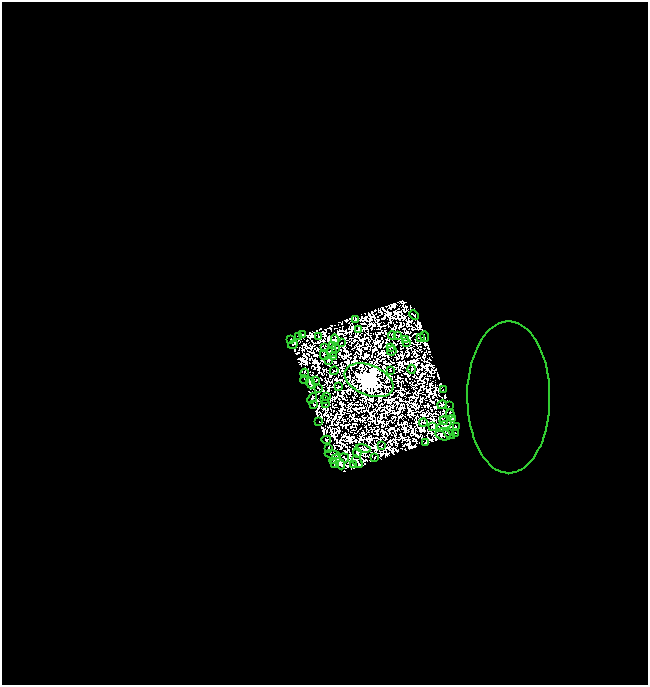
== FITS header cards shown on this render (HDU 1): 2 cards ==
NAXIS1  =                  646
NAXIS2  =                  683

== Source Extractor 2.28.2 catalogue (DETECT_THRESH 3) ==
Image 646 x 683 px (HDU 1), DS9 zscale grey, 1 PNG px = 1 image px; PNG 650 x 687 px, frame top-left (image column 1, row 683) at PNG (2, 2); each listed source drawn as its Kron ellipse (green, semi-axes under 4 px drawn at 4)
Background 0.0143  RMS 4.1e-06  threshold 1.22e-05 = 3 sigma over >= 5 px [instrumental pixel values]
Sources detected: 148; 79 with non-positive FLUX_AUTO (blend fragments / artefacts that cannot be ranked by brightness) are neither listed nor drawn; the other 69 listed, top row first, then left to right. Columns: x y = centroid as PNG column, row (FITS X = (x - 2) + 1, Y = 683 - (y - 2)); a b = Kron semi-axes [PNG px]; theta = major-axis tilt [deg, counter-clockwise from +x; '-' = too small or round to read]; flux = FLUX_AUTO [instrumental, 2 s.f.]
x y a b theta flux
414 315 5 2 - 0.16
356 320 3 2 - 0.81
358 329 3 2 - 0.61
302 335 3 3 - 0.052
392 335 4 2 - 0.074
397 335 3 2 - 0.16
299 336 2 2 - 0.17
319 336 3 2 - 0.29
425 337 5 2 - 0.32
420 338 3 2 - 0.47
290 339 3 2 - 0.3
335 340 5 4 - 0.41
405 340 3 2 - 0.41
406 342 2 2 - 0.015
341 343 2 2 - 0.33
293 345 5 2 - 1.5
333 346 2 2 - 0.45
390 347 3 3 - 0.46
324 348 3 2 - 0.35
336 348 3 2 - 0.16
392 351 5 3 - 0.47
331 352 6 3 -17 0.033
324 355 5 3 - 0.027
334 356 4 2 - 0.7
328 360 3 2 - 0.52
412 369 4 2 - 0.59
390 370 3 2 - 0.53
334 371 4 2 - 0.19
304 373 4 2 - 0.22
305 380 4 2 - 0.083
315 380 4 2 - 0.16
369 380 25 15 -23 1400
311 383 5 3 - 1.6
338 387 4 2 - 0.21
318 388 4 2 - 0.1
443 390 3 2 - 0.38
327 397 3 2 - 0.14
509 397 76 41 -90 0.092
312 398 6 4 50 0.013
325 400 2 2 - 0.13
326 404 2 2 - 0.66
314 405 3 2 - 0.36
442 405 5 3 - 1
449 406 2 2 - 0.27
450 414 4 4 - 0.55
452 418 3 3 - 1.2
444 421 4 3 - 0.094
319 422 2 2 - 0.26
423 423 4 2 - 0.6
444 426 8 3 30 0.39
433 427 4 3 - 0.78
456 427 3 2 - 0.14
456 433 3 2 - 0.072
449 434 7 2 -38 0.34
443 435 8 5 -19 0.46
326 440 5 4 - 0.076
426 443 2 2 - 0.14
381 445 3 2 - 0.24
328 448 4 2 - 0.11
363 448 7 3 -11 0.72
357 452 5 2 - 0.26
333 455 8 2 -12 0.73
375 457 2 2 - 0.89
344 458 5 2 - 0.51
335 459 6 2 34 0.32
357 462 7 2 -56 3.1
335 464 2 2 - 0.52
340 464 6 4 -68 1.8
353 465 2 2 - 0.53
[79 non-positive-flux detections neither listed nor drawn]